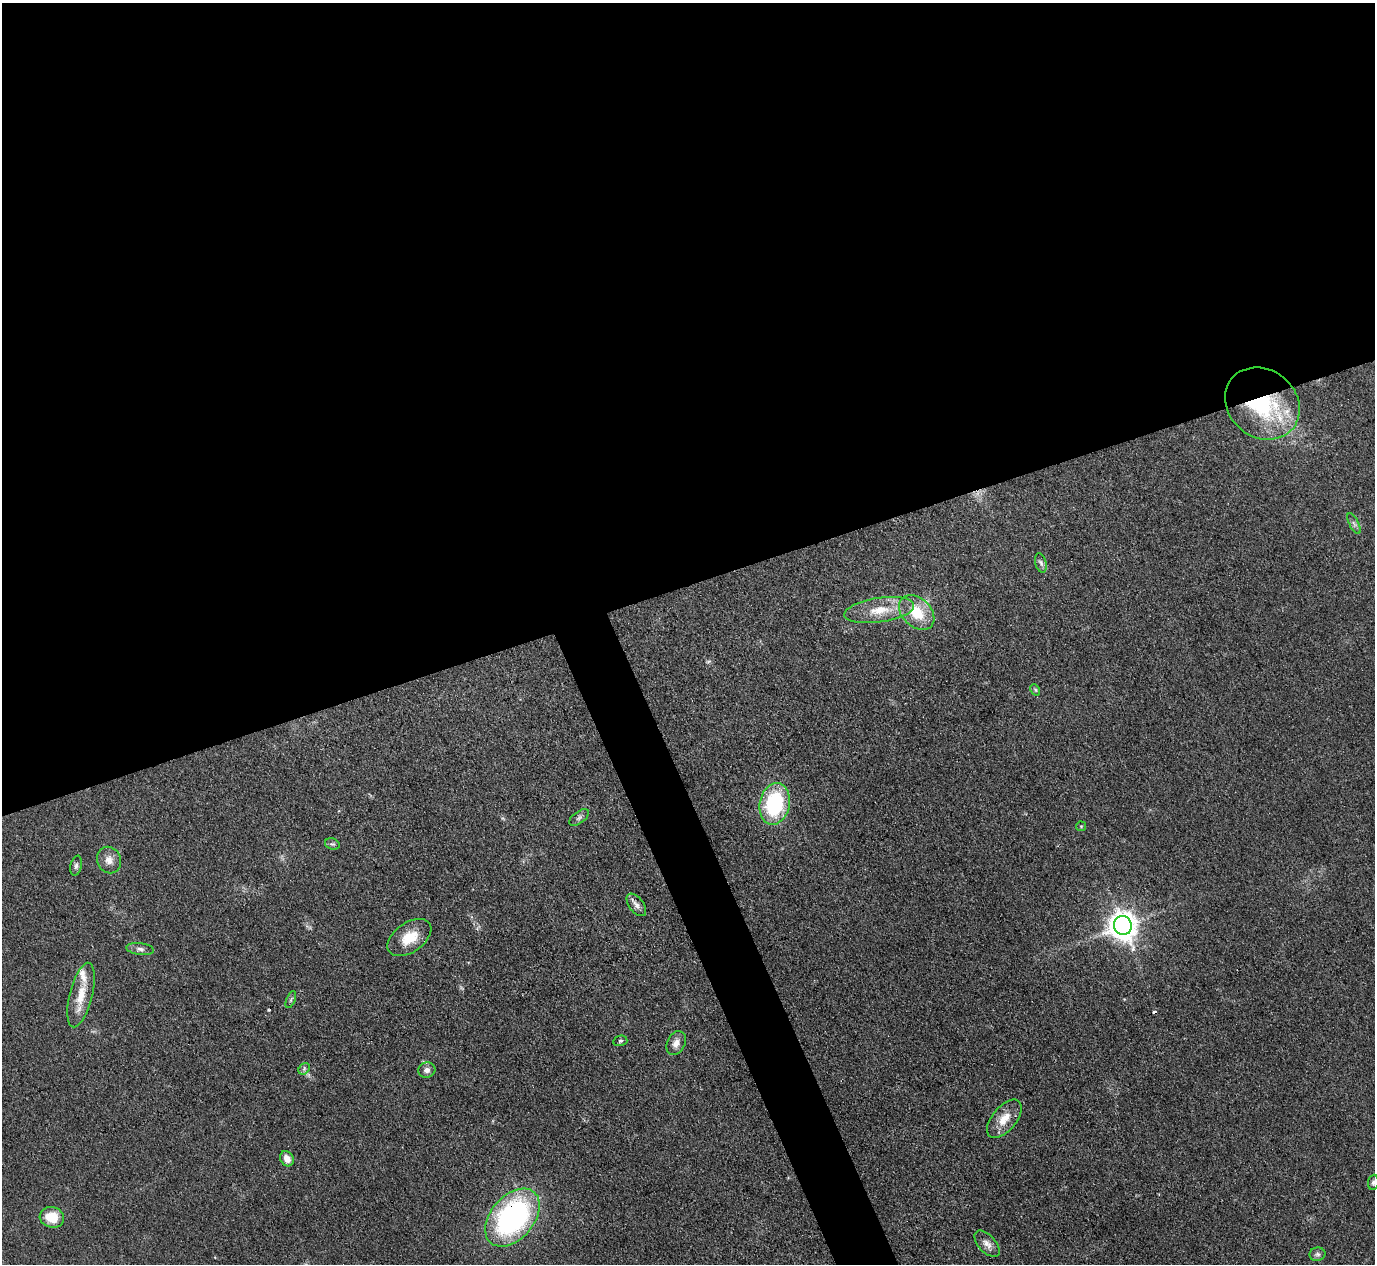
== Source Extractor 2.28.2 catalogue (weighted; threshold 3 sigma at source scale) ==
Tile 2 of 4 x 4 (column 2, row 1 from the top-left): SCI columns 1375-2747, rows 3938-5199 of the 5494 x 5480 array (HDU 1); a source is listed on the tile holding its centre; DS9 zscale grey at full resolution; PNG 1377 x 1266 px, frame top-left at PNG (2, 3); each listed source drawn as its Kron ellipse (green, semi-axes under 4 px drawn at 4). Shown black and unused: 49% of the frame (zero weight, under 3 of 4 exposures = <1% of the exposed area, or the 3 px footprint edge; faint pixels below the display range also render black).
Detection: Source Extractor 2.28.2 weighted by HDU 2 'WHT'; one run over the whole footprint, this tile lists its part. Background 0.0878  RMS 0.0065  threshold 0.0293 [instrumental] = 3 sigma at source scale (4.5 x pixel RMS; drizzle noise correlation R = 1.50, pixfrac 1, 0.05/0.05 arcsec/px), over >= 5 px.
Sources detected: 35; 1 too faint to see at this stretch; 1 inside a brighter object's white glare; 2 cosmic-ray / hot-pixel residue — neither listed nor drawn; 2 inside a brighter listed object's ellipse — not listed separately; the other 29 listed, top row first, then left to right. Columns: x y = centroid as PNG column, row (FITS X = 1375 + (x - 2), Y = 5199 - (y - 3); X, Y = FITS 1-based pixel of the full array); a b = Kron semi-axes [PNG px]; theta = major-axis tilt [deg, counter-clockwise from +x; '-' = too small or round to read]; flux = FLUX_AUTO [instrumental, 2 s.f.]
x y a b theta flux
1262 404 39 34 -39 72
1354 524 11 4 -63 2.1
1041 563 10 5 -75 2
879 610 35 12 8 18
917 612 20 14 -44 21
1035 690 6 4 -60 0.99
775 804 21 15 79 58
579 818 11 6 37 2.2
1081 826 5 5 - 0.82
332 844 7 5 -17 1.4
109 860 13 12 - 5.7
76 866 10 5 77 1.9
636 905 13 7 -52 3.5
1123 925 9 9 - 890
409 938 25 14 35 15
140 949 13 6 -7 2.8
81 995 33 11 76 15
291 1000 9 4 68 1.4
620 1041 7 5 14 1.3
676 1043 12 9 64 4.4
304 1069 6 5 - 1.4
427 1070 9 7 20 3
1004 1119 23 12 50 11
287 1159 8 6 -59 5.2
1373 1182 7 5 84 1.4
52 1217 12 10 -13 15
512 1218 33 21 49 160
987 1244 16 8 -47 4.7
1317 1254 8 7 - 1.8
Overlapping masked pixels (flux is a lower limit): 2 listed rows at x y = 1262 404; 512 1218
Isophote crosses this tile's border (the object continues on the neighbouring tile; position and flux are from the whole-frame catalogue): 1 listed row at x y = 1373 1182